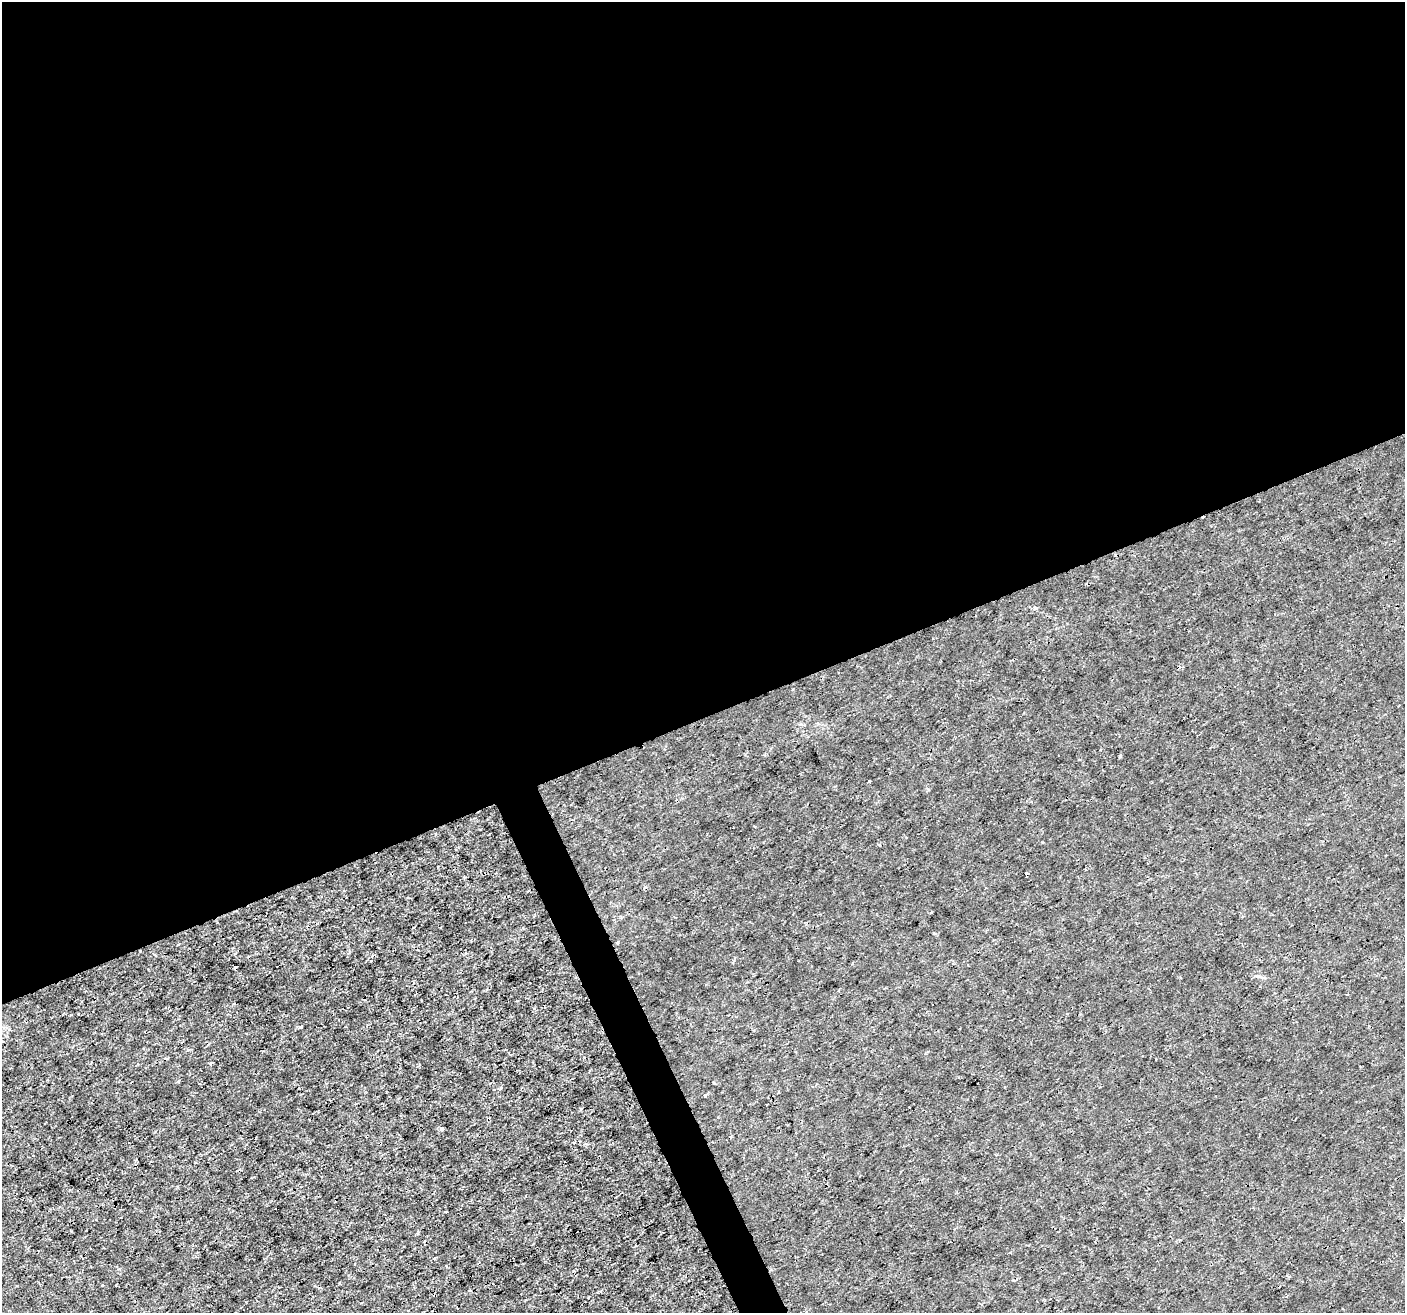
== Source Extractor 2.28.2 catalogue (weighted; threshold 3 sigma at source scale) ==
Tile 2 of 4 x 4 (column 2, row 1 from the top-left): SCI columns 1407-2809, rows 4078-5388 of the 5617 x 5474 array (HDU 1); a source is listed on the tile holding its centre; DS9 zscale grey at full resolution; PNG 1407 x 1315 px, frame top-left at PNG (2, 2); no overlay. Shown black and unused: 56% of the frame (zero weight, under 3 of 4 exposures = <1% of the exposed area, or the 3 px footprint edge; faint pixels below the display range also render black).
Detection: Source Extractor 2.28.2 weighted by HDU 2 'WHT'; one run over the whole footprint, this tile lists its part. Background -2.14e-04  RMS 7.2e-04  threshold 0.00326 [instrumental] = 3 sigma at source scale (4.5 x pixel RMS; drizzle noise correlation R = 1.50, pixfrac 1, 0.0396/0.0396 arcsec/px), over >= 5 px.
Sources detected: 9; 3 cosmic-ray / hot-pixel residue — not listed; the other 6 listed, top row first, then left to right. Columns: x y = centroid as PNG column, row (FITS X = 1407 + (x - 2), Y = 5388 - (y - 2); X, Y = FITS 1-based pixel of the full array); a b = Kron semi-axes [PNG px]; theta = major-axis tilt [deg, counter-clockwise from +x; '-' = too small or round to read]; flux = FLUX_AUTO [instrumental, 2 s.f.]
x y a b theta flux
1036 608 4 4 - 0.14
869 781 3 2 - 0.06
933 933 4 3 - 0.065
235 967 3 2 - 0.11
211 1063 5 4 - 0.09
442 1129 4 3 - 0.21